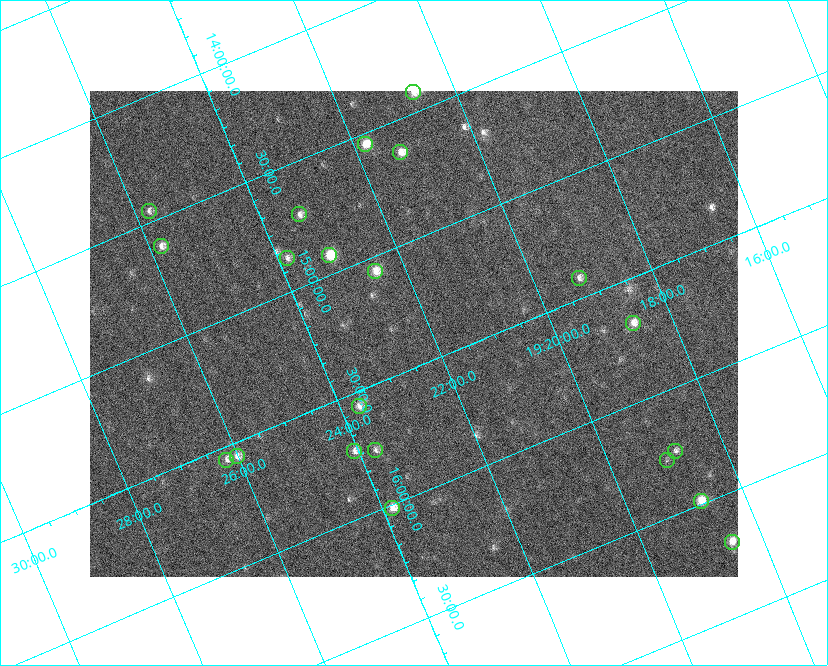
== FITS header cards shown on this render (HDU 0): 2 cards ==
NAXIS1  =                  648 / length of data axis 1
NAXIS2  =                  486 / length of data axis 2

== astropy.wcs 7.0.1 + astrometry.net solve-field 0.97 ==
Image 648 x 486 px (HDU 0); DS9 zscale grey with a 90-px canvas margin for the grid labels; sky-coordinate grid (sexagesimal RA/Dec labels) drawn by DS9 from the SOLVED WCS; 21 Tycho-2 reference stars matched to detected sources circled (green)
Header WCS: none
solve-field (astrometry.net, Tycho-2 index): SOLVED blind (the file carries no WCS)
Solved WCS: RA---TAN-SIP/DEC--TAN-SIP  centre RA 19:22:18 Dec +15:22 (290.58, +15.37 deg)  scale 15.3 arcsec/px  FOV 165.0' x 123.7'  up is -157 deg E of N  parity flipped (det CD > 0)
(file carries no celestial WCS; the grid is the blind solution)
Tycho-2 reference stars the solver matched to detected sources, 21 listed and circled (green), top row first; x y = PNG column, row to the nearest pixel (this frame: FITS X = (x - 90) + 1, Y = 486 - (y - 91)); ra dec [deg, ICRS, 3 dp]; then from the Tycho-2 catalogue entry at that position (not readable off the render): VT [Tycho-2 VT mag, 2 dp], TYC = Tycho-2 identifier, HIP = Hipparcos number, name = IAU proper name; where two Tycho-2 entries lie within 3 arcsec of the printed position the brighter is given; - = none
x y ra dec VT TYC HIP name
413 92 290.170 +14.419 7.86 1054-844-1 95082 -
365 144 290.452 +14.543 7.44 1054-679-1 - -
400 152 290.323 +14.634 7.66 1054-951-1 95132 -
149 211 291.441 +14.452 8.37 1067-789-1 - -
299 214 290.838 +14.713 8.21 1054-205-1 95303 -
161 246 291.451 +14.609 8.24 1067-445-1 95522 -
329 255 290.784 +14.921 6.67 1054-223-1 95287 -
287 258 290.960 +14.864 8.44 1054-411-1 - -
375 271 290.625 +15.059 7.77 1600-2349-1 - -
579 278 289.809 +15.416 8.37 1599-3313-1 94944 -
633 323 289.664 +15.681 7.94 1599-1947-1 94894 -
359 406 290.922 +15.560 8.69 1600-1874-1 - -
375 450 290.929 +15.760 8.70 1600-822-1 95334 -
354 451 291.017 +15.730 8.16 1600-168-1 - -
675 451 289.708 +16.250 8.60 1599-1761-1 - -
237 456 291.504 +15.557 8.17 1600-1630-1 95542 -
226 460 291.551 +15.552 8.28 1600-1749-1 95559 -
667 460 289.759 +16.274 9.33 1599-1589-1 - -
701 501 289.688 +16.488 7.07 1599-570-1 94905 -
392 508 290.960 +16.014 7.62 1600-1088-1 95346 -
732 542 289.631 +16.698 7.50 1599-66-1 94884 -